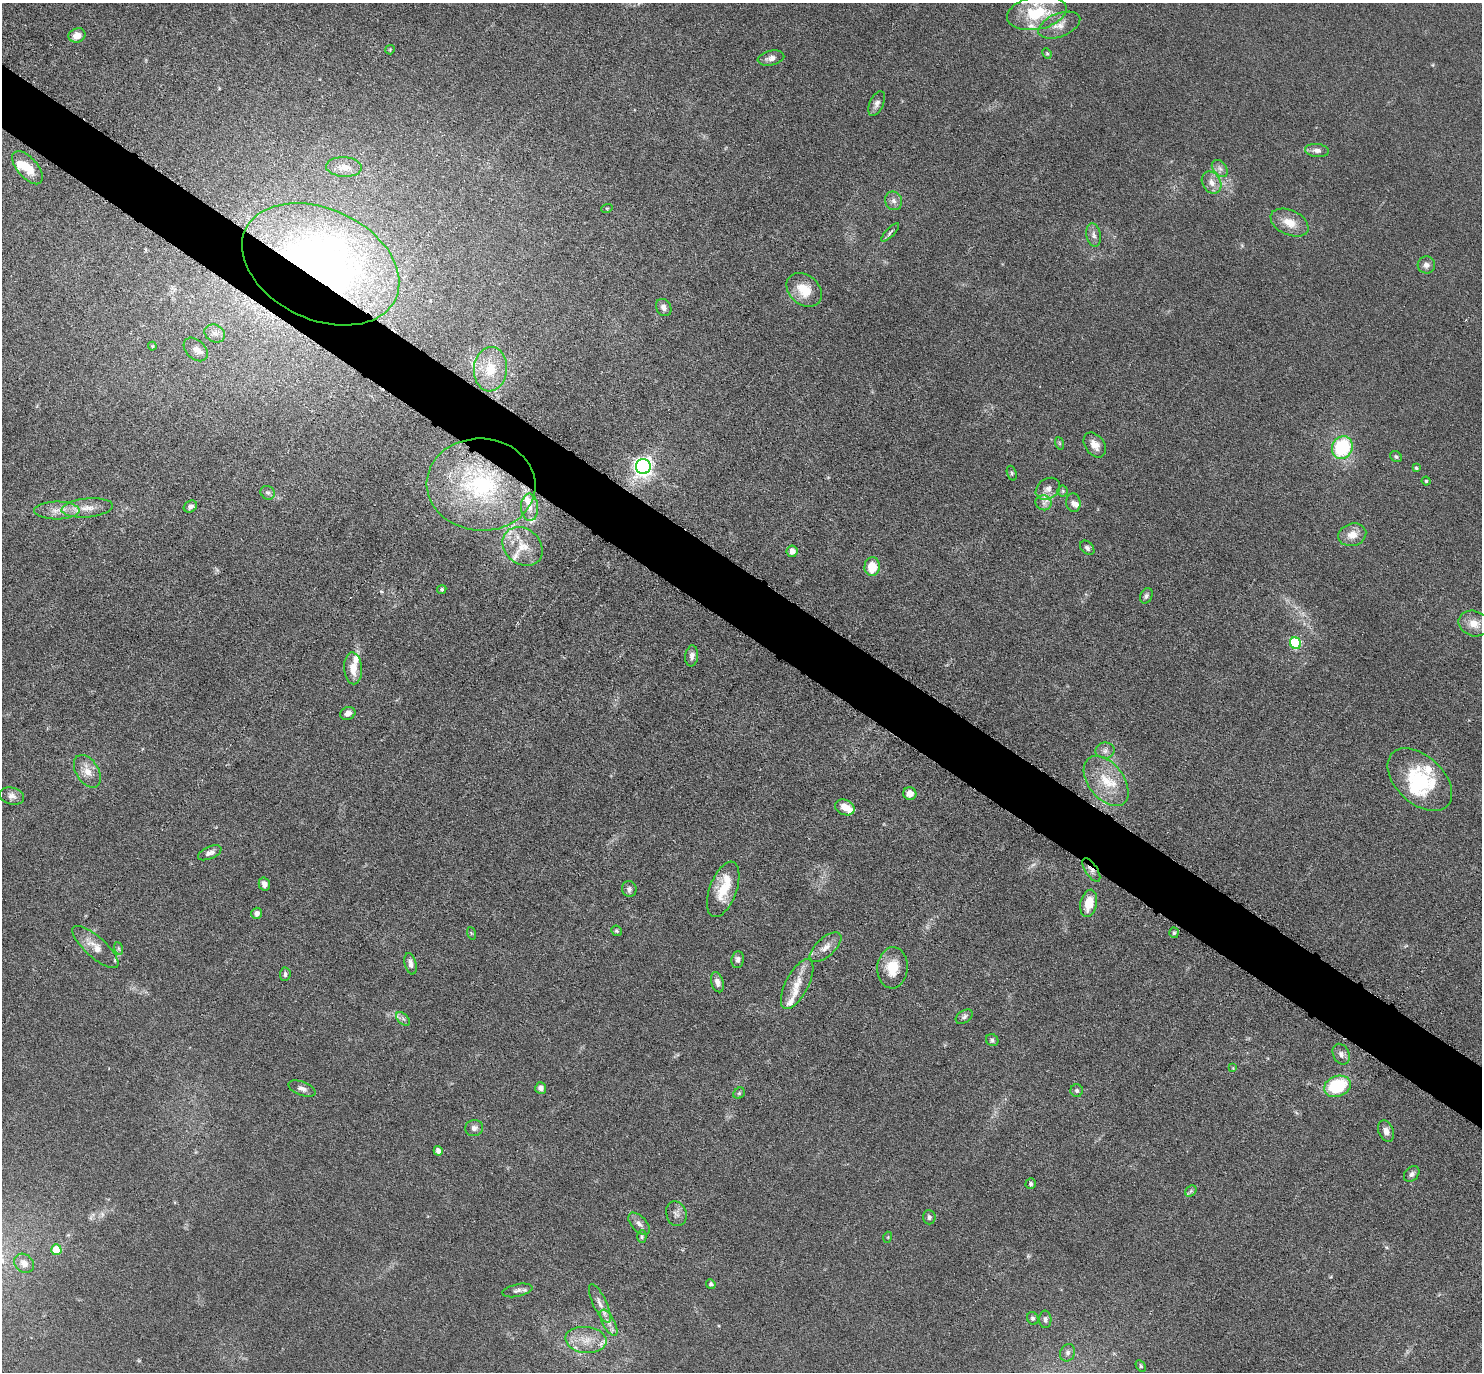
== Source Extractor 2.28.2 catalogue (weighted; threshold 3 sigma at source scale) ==
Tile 11 of 4 x 4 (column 3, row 3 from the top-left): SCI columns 3002-4481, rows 1817-3186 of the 6088 x 6079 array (HDU 1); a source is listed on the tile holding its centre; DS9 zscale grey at full resolution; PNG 1484 x 1374 px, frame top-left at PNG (2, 3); each listed source drawn as its Kron ellipse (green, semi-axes under 4 px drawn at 4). Shown black and unused: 5% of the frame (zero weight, under 3 of 6 exposures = <1% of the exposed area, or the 3 px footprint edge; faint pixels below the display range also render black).
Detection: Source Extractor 2.28.2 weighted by HDU 2 'WHT'; one run over the whole footprint, this tile lists its part. Background 0.0331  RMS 0.0038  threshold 0.0154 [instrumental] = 3 sigma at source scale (4.09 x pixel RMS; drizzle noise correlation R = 1.36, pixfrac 0.8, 0.05/0.05 arcsec/px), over >= 5 px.
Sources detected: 133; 4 too faint to see at this stretch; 2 inside a brighter object's white glare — neither listed nor drawn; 14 inside a brighter listed object's ellipse — not listed separately; the other 113 listed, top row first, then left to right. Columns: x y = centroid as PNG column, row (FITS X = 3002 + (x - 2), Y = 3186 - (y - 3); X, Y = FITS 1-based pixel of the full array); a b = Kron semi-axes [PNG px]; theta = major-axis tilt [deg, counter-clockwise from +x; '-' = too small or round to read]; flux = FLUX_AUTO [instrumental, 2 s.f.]
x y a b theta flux
1037 13 30 16 11 19
1059 25 22 11 21 4.4
77 35 8 7 - 3.6
390 50 5 4 - 0.38
1047 53 5 4 - 0.45
771 58 13 7 12 2
877 104 13 7 66 1.6
1317 150 12 6 -5 1.8
344 167 18 9 -3 3.3
27 168 20 10 -49 6.9
1220 168 10 6 -49 1.5
1212 182 11 9 -57 2.8
894 201 9 8 - 1.7
607 208 6 3 18 0.35
1289 223 20 12 -25 5.8
890 232 12 3 46 0.86
1094 235 12 7 -79 1.6
321 264 83 55 -25 210
1426 265 8 8 - 1.8
804 290 19 14 -40 7.8
664 308 9 7 -56 1.5
215 333 11 8 -29 2.2
152 346 4 4 - 0.37
196 349 14 9 -43 2.6
490 369 22 16 85 8.8
1059 443 6 4 -71 0.45
1095 445 14 9 -54 3.3
1342 448 11 10 - 23
1396 457 6 5 - 0.66
643 467 7 7 - 190
1416 468 4 3 - 0.5
1012 473 7 4 -70 0.64
1426 481 4 4 - 0.47
481 485 54 46 -4 53
1048 489 13 10 34 2.6
1063 491 5 5 - 0.54
268 493 7 6 - 0.96
1044 503 8 7 - 1.5
1073 503 9 7 -82 1.5
190 506 7 5 32 1.3
530 507 13 8 -87 3
87 508 26 9 5 4.8
57 510 23 9 0 4.3
1352 535 14 11 17 4.1
523 546 22 17 -40 7.8
1087 548 8 6 -45 0.87
792 551 6 5 - 2.7
872 567 9 7 85 7.4
442 589 5 4 - 0.57
1146 596 8 6 65 0.93
1474 623 15 12 -21 4.4
1295 643 6 5 - 35
692 656 10 6 83 1.5
353 668 16 9 -87 4.8
348 713 8 6 25 1.8
1105 751 9 8 - 1.6
87 771 18 11 -58 4.4
1420 780 38 24 -43 25
1106 781 29 17 -52 11
910 794 6 6 - 3.7
12 796 12 8 -14 2
845 807 10 7 -23 4.5
210 853 12 6 23 1.5
1091 870 13 6 -57 1.7
264 884 6 5 - 1.9
629 889 8 7 - 1.2
723 889 29 13 70 9.8
1089 903 14 8 78 7.5
257 913 6 5 - 1.6
617 931 5 5 - 0.57
471 933 6 4 -71 0.47
1174 933 5 4 - 0.56
95 947 29 10 -42 5.3
825 947 19 9 42 3.3
118 948 6 4 -71 0.68
738 960 8 6 82 1.3
410 964 11 5 -76 1.6
892 968 21 15 85 8.2
285 974 7 5 86 0.98
717 982 10 6 -74 1.7
797 984 27 11 62 6.4
964 1017 9 6 33 0.99
403 1019 8 5 -44 0.94
992 1040 6 6 - 0.75
1341 1054 11 8 -65 1.6
1233 1068 4 4 - 0.26
1337 1086 14 10 19 23
541 1088 6 5 - 1.8
302 1089 14 6 -21 1.6
1077 1091 6 6 - 0.8
739 1093 6 5 - 0.56
474 1128 9 8 - 1.5
1386 1131 11 7 -66 2.2
438 1151 5 4 - 1.7
1412 1174 9 6 46 1.3
1031 1184 5 5 - 0.71
1191 1191 6 5 - 0.6
676 1214 13 10 -70 2
929 1217 7 6 - 0.89
639 1224 13 7 -46 1.8
642 1237 6 4 89 0.52
888 1237 5 3 - 0.29
56 1250 5 5 - 9.4
24 1263 10 8 -42 2.7
711 1284 5 4 - 0.83
517 1290 15 6 13 1.5
600 1303 21 6 -65 2.7
1033 1318 6 5 - 0.87
1045 1319 9 6 -88 0.98
609 1323 14 6 -62 2.3
586 1340 21 13 -6 6.5
1068 1353 9 7 64 1.2
1141 1366 6 4 -61 0.54
Overlapping masked pixels (flux is a lower limit): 3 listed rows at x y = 321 264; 481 485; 1091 870
Isophote crosses this tile's border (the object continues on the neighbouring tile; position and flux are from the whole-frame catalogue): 1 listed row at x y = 1037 13